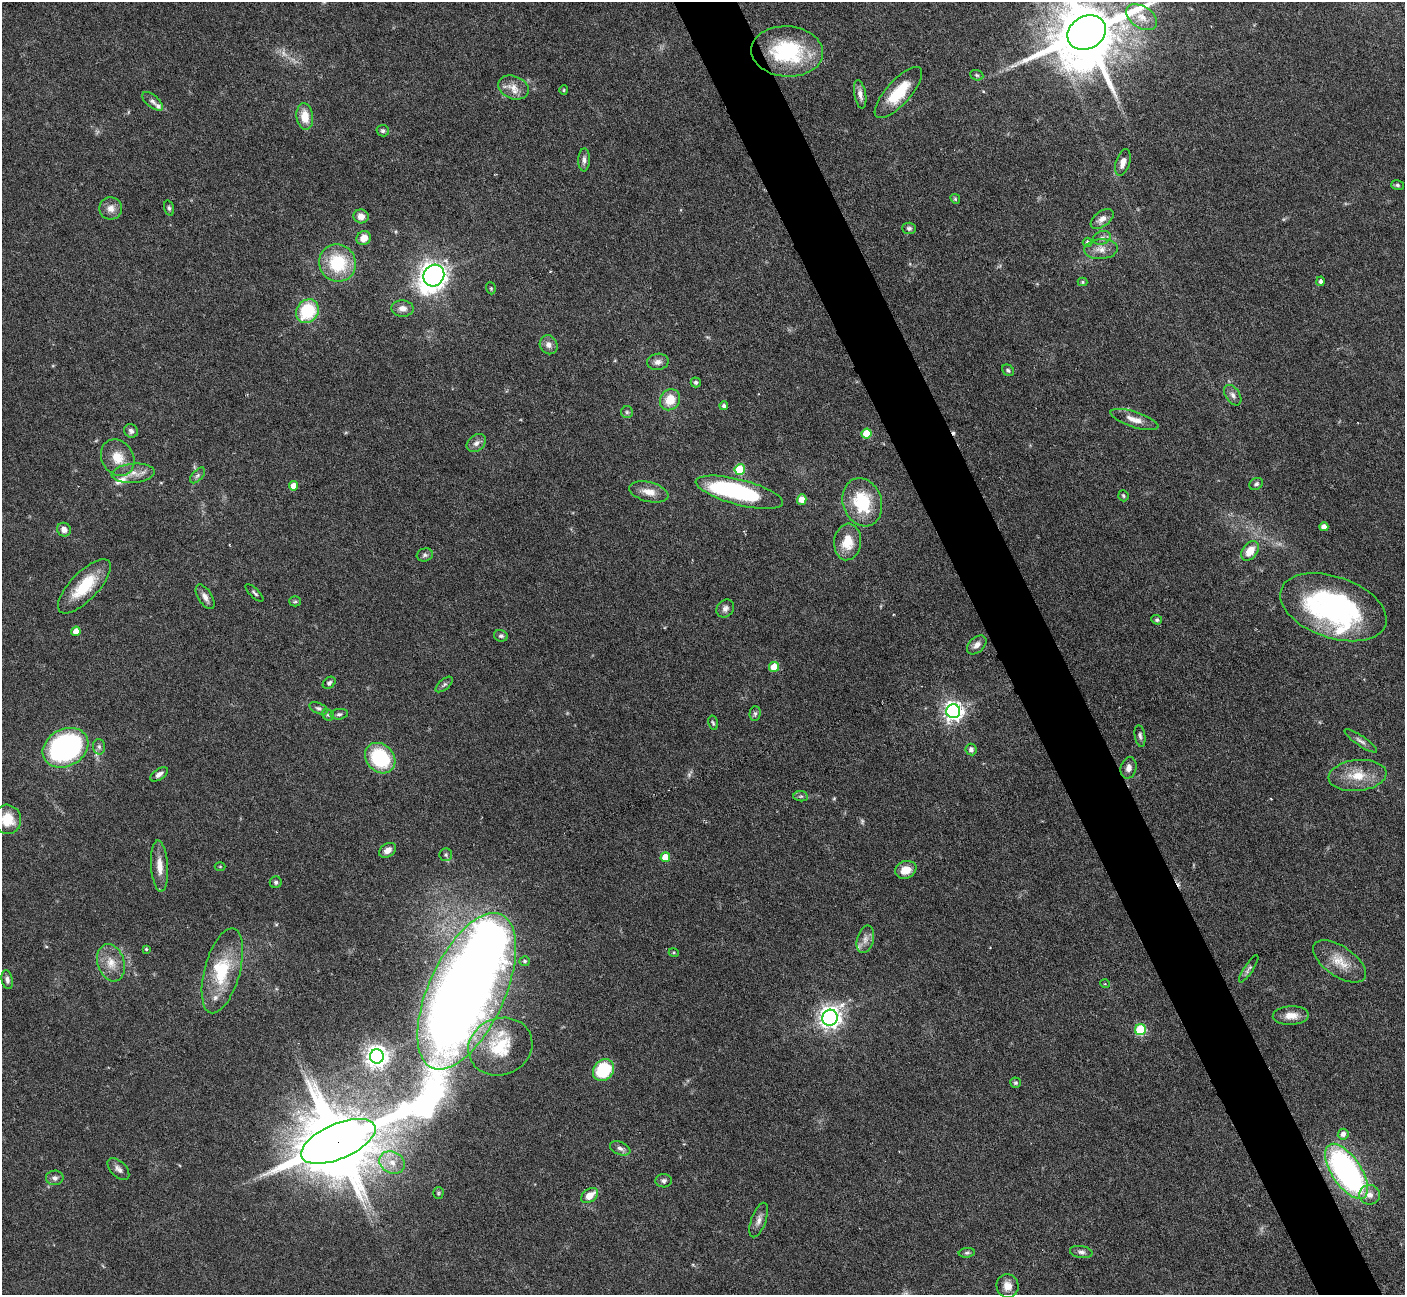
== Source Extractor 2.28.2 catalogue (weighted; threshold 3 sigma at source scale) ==
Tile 6 of 4 x 4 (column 2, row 2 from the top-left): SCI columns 1405-2807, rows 2870-4162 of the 5616 x 5604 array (HDU 1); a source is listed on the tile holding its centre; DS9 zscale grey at full resolution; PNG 1407 x 1297 px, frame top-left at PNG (2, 2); each listed source drawn as its Kron ellipse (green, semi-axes under 4 px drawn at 4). Shown black and unused: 4% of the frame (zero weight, under 4 of 7 exposures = <1% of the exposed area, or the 3 px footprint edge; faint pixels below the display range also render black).
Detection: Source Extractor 2.28.2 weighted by HDU 2 'WHT'; one run over the whole footprint, this tile lists its part. Background 0.0658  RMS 0.0029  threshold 0.0118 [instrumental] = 3 sigma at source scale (4.09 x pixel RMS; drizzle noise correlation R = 1.36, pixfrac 0.8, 0.05/0.05 arcsec/px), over >= 5 px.
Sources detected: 142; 3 too faint to see at this stretch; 2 inside a brighter object's white glare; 2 cosmic-ray / hot-pixel residue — neither listed nor drawn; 6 inside a brighter listed object's ellipse — not listed separately; the other 129 listed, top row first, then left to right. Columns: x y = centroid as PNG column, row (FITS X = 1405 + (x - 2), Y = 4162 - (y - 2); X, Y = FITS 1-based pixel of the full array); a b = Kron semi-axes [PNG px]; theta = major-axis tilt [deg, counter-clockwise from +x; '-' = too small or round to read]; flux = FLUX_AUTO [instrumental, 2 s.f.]
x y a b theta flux
1142 17 17 10 -33 3.3
1087 33 20 16 31 2800
787 51 36 25 -4 24
977 75 7 5 -21 0.48
513 88 16 11 -21 3
564 90 5 4 - 0.31
898 93 33 12 48 9.4
860 94 14 5 -80 1.5
152 101 12 6 -40 1
305 117 13 8 -83 4.6
383 131 6 6 - 0.7
584 160 11 6 88 1
1123 162 13 7 72 2.3
1397 185 6 5 - 0.49
955 199 5 4 - 0.35
111 208 11 11 - 2.1
169 208 8 4 -75 0.57
361 216 7 7 - 2.2
1102 219 13 7 36 1.9
909 228 7 5 -1 0.67
364 238 7 6 - 2.6
1102 238 9 6 20 1
1087 242 5 5 - 0.64
1101 249 17 10 4 2.5
337 263 19 18 - 14
434 275 11 10 - 210
1321 281 5 4 - 0.86
1082 282 5 4 - 0.32
491 288 6 4 -71 0.42
402 308 11 8 -1 1.8
307 311 12 10 51 15
549 345 10 8 -60 1.5
658 362 11 8 10 1.4
1008 370 6 5 - 0.53
696 382 5 5 - 0.73
1233 395 11 7 -56 1.3
670 400 11 9 55 5.2
724 406 4 4 - 0.66
627 412 6 6 - 0.56
1134 419 25 7 -18 2.8
131 431 7 6 - 0.83
867 433 5 5 - 8.5
476 443 10 8 39 1.5
118 458 19 15 -58 4.9
740 470 5 5 - 15
133 473 21 9 5 3.2
197 475 9 5 48 0.69
1256 484 7 5 30 0.64
294 486 4 4 - 2.9
649 492 20 9 -14 3.2
739 492 45 12 -14 39
1123 496 6 5 - 0.46
802 499 5 4 - 3.1
862 502 24 19 -71 14
1324 527 4 4 - 1.6
64 530 7 6 - 1.5
848 542 18 13 84 5.7
1250 551 11 7 55 3.8
425 555 8 6 15 0.79
84 586 35 14 46 11
254 593 11 4 -44 0.64
205 597 14 7 -58 1.6
295 601 6 5 - 0.41
1333 607 55 30 -19 61
725 608 9 8 - 1.1
1157 620 5 4 - 0.52
76 631 5 4 - 3.1
501 636 7 5 -21 0.65
977 645 11 7 43 1.6
774 667 5 5 - 7.7
329 683 7 5 41 0.63
444 684 10 5 40 0.74
318 708 10 5 -24 0.7
953 711 7 7 - 140
755 713 7 5 88 0.63
339 714 9 5 7 0.62
328 715 6 5 - 0.44
713 723 7 4 -77 0.45
1140 736 11 5 -81 0.79
1361 741 19 5 -34 1.2
99 747 7 6 - 0.81
65 748 24 18 28 59
971 749 6 5 - 1.1
380 758 17 13 -45 19
1129 768 11 7 78 1.5
159 774 10 5 34 1.1
1357 775 29 15 6 6.8
801 796 7 5 -6 0.54
7 819 15 13 -75 6.6
388 850 9 6 33 1.7
446 855 6 6 - 0.51
665 857 5 4 - 5.2
160 866 26 8 -86 3.3
220 866 5 3 - 0.22
906 870 11 8 21 3.8
276 882 6 6 - 0.55
865 939 14 8 75 1.8
146 949 3 3 - 0.36
674 953 5 3 - 0.3
525 961 5 5 - 0.55
1340 961 30 15 -34 5.7
111 963 19 13 -72 4.1
1249 969 16 4 56 0.92
222 971 44 17 75 14
7 980 9 5 -78 0.99
1105 984 5 3 - 0.22
467 991 84 38 65 400
1291 1016 18 9 2 3.3
830 1018 8 7 - 180
1140 1030 5 5 - 22
500 1047 32 28 22 14
377 1056 7 7 - 200
603 1070 12 9 48 15
1016 1083 5 5 - 0.4
1343 1134 5 5 - 1.3
338 1141 40 17 23 4200
620 1148 11 6 -23 1.1
392 1162 13 11 -28 3.5
118 1169 13 7 -45 1.3
1347 1171 32 14 -56 77
55 1178 9 7 1 1.1
664 1181 8 6 -1 0.85
438 1193 5 5 - 0.42
1370 1195 10 9 - 2.1
590 1196 9 6 37 3.5
759 1220 18 7 70 1.7
1081 1252 11 6 -9 0.99
967 1253 8 4 5 0.53
1007 1286 12 11 - 2.4
Overlapping masked pixels (flux is a lower limit): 2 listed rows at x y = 338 1141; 1347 1171
Isophote crosses this tile's border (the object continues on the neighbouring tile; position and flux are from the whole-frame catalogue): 2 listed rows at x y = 1087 33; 7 819